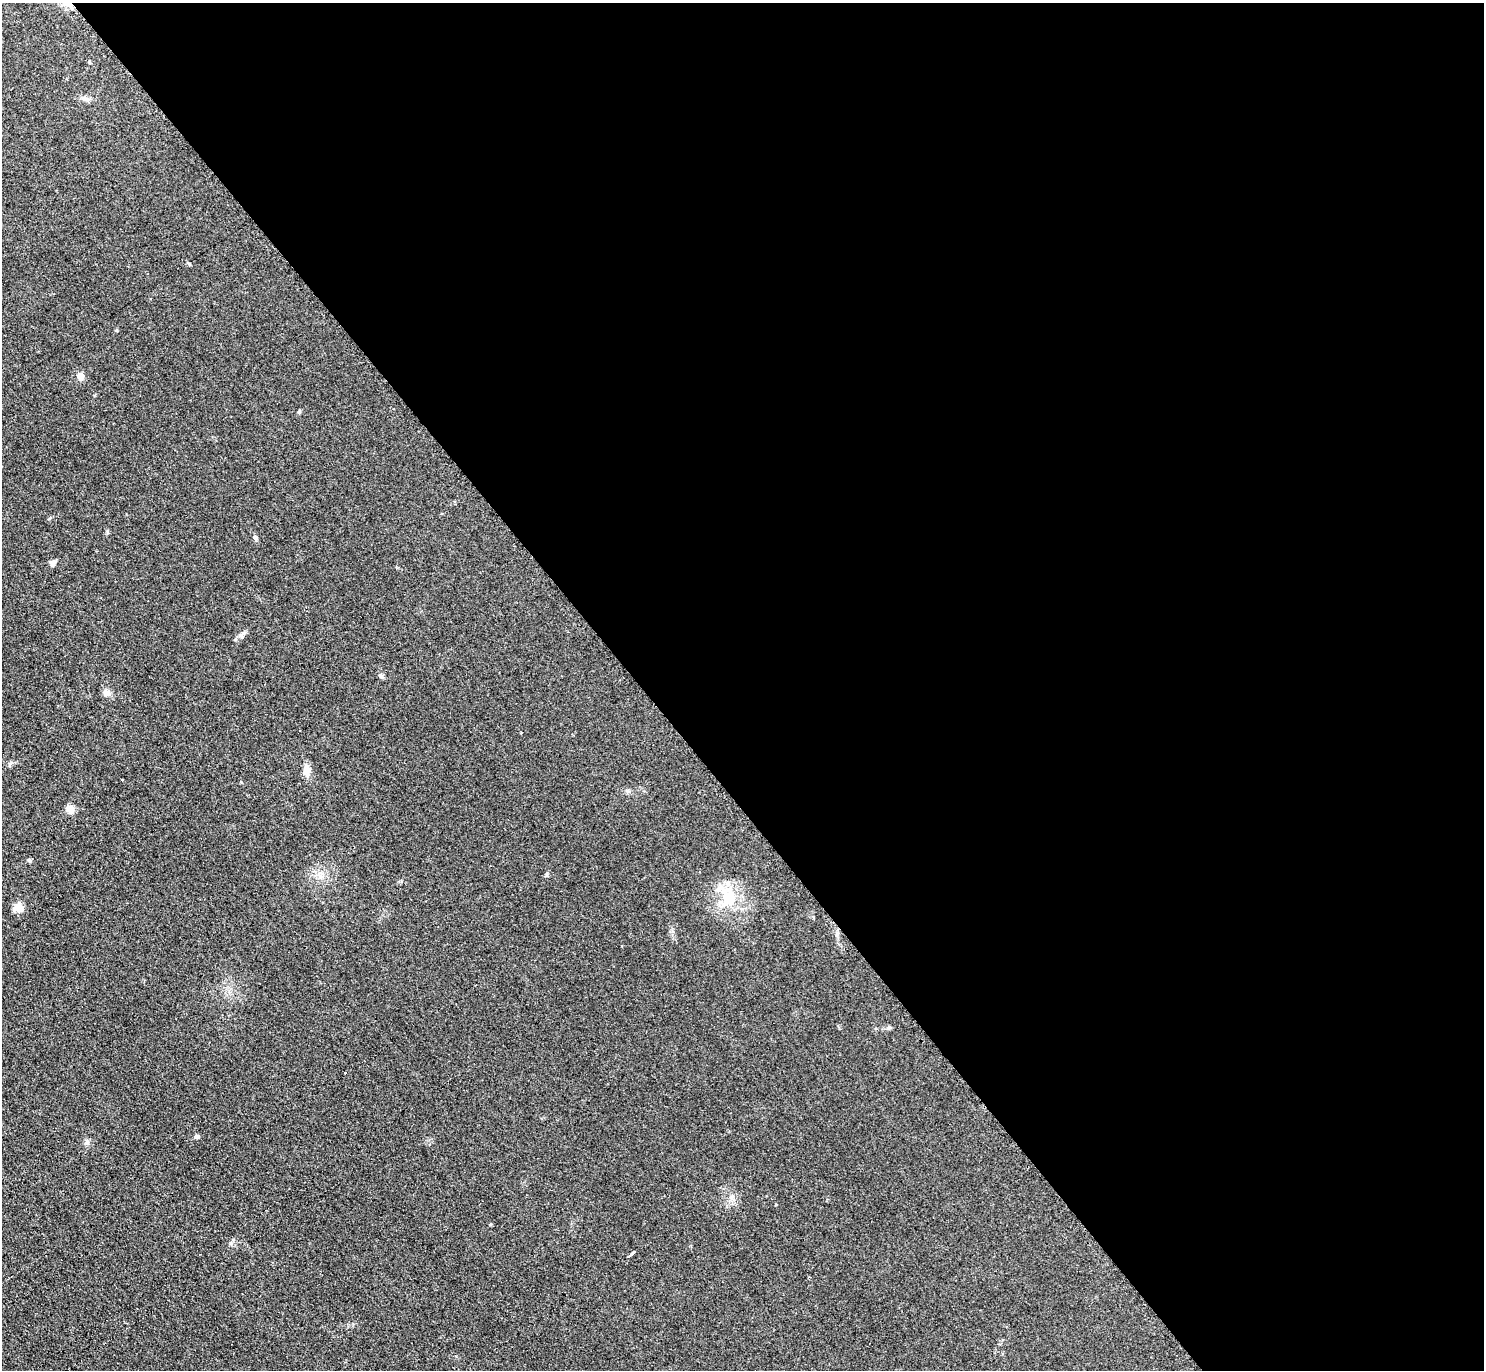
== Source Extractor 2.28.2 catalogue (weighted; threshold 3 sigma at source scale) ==
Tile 8 of 4 x 4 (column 4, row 2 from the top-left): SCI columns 4454-5935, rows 2896-4263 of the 5950 x 5938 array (HDU 1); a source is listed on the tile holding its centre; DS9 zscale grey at full resolution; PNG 1486 x 1372 px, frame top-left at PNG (2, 3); no overlay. Shown black and unused: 57% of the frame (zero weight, under 2 of 3 exposures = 2% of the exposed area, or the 3 px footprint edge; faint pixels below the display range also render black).
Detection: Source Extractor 2.28.2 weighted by HDU 2 'WHT'; one run over the whole footprint, this tile lists its part. Background 0.0961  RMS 0.012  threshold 0.0518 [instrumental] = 3 sigma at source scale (4.5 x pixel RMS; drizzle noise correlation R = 1.50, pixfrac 1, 0.05/0.05 arcsec/px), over >= 5 px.
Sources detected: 22; all 22 listed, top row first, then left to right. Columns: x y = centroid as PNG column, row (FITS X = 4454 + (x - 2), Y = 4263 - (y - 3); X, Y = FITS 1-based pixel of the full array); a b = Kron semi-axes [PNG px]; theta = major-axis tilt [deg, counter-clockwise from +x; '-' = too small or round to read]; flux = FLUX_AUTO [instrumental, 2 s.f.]
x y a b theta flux
86 99 8 6 -20 3.5
116 330 4 4 - 1.1
80 376 5 5 - 17
299 411 6 4 2 1.3
255 538 8 5 -72 2.3
52 563 8 6 34 3.5
240 635 7 5 44 2.7
381 676 8 4 -52 2.5
107 693 10 7 -32 4.9
521 733 2 2 - 0.72
306 770 14 9 -86 8.7
122 780 3 3 - 2.2
70 809 10 8 -51 7.6
29 860 6 5 - 1.8
547 874 6 4 71 1.5
728 898 22 18 57 33
18 908 12 11 - 8.5
889 1028 6 4 66 1.8
345 1073 3 2 - 1
196 1136 6 5 - 3.2
87 1142 7 5 -47 2.7
631 1255 8 3 35 27
Unlisted compact peaks at least as high as the median listed source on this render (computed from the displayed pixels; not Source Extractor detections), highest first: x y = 233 1240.